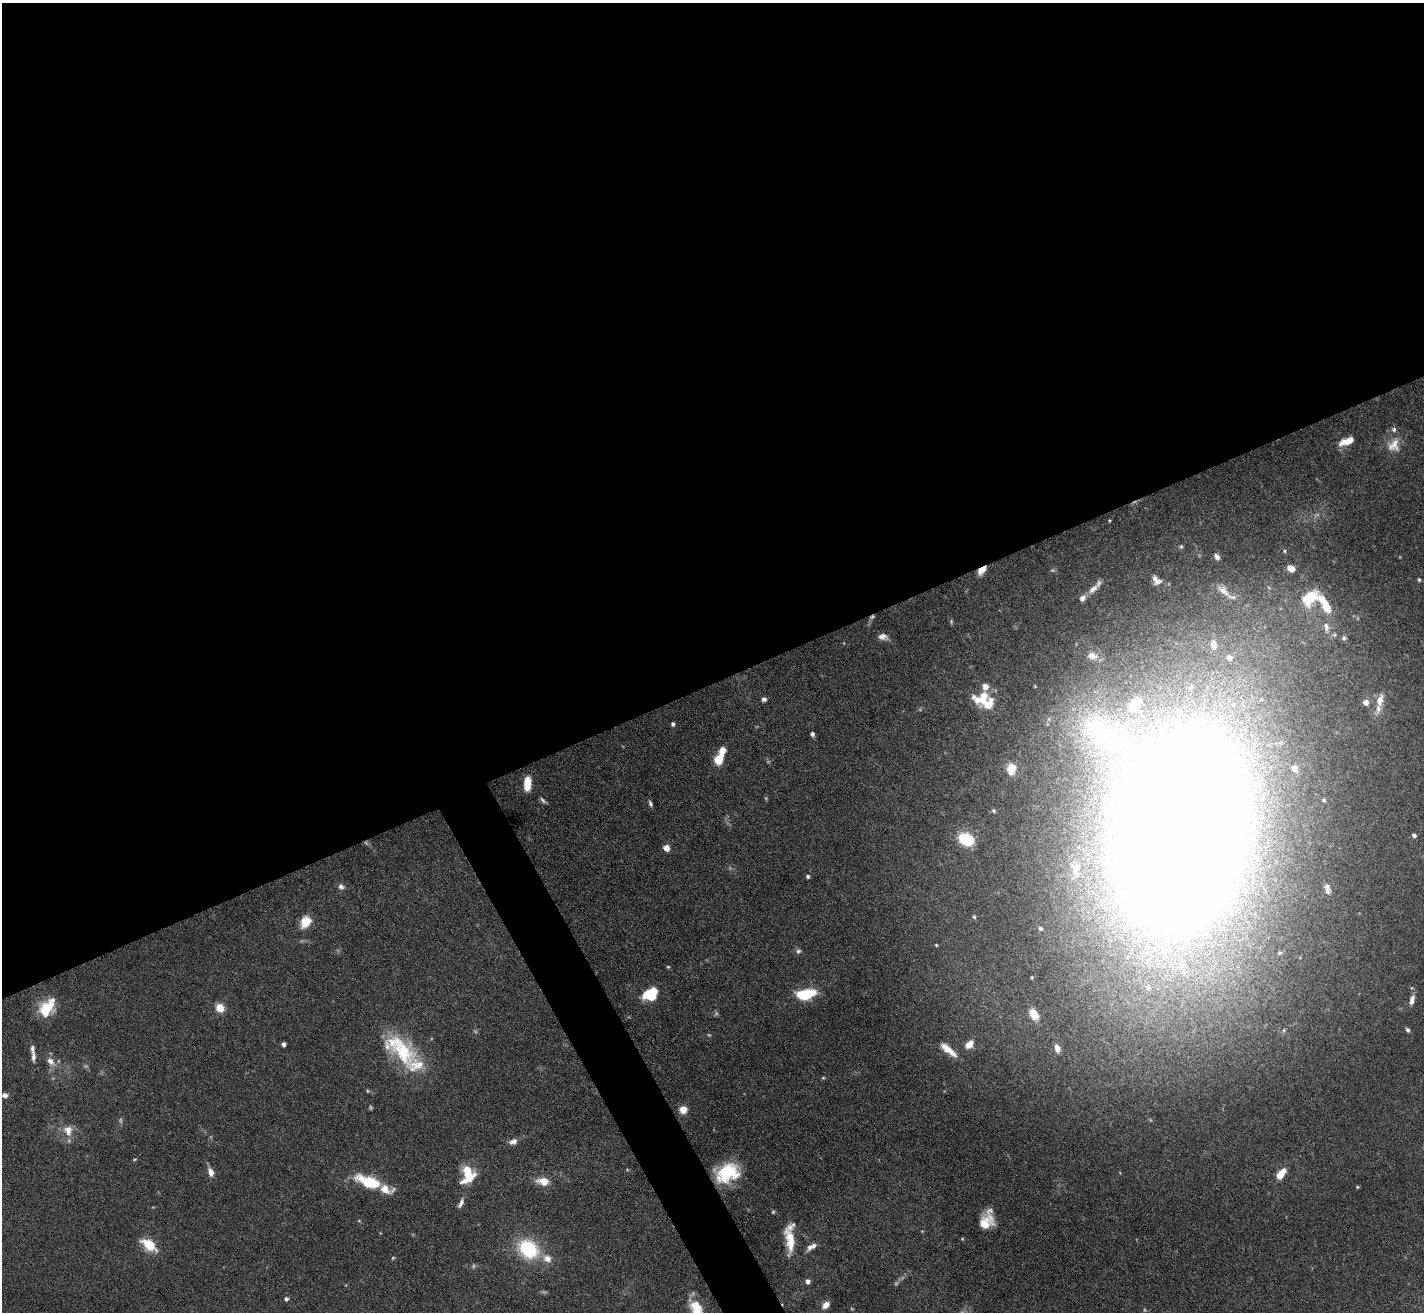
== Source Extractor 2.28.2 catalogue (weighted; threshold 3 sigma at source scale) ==
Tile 2 of 4 x 4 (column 2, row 1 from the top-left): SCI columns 1423-2844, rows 4080-5389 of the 5689 x 5674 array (HDU 1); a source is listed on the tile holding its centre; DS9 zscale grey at full resolution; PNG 1426 x 1314 px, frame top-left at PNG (2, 3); no overlay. Shown black and unused: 54% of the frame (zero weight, under 5 of 10 exposures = <1% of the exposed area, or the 3 px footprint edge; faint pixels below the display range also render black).
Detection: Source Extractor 2.28.2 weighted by HDU 2 'WHT'; one run over the whole footprint, this tile lists its part. Background 0.0923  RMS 0.0027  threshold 0.0109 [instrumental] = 3 sigma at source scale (4.09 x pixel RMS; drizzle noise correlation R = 1.36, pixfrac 0.8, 0.05/0.05 arcsec/px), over >= 5 px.
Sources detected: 128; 15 too faint to see at this stretch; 1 inside a brighter object's white glare — not listed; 25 inside a brighter listed object's ellipse — not listed separately; the other 87 listed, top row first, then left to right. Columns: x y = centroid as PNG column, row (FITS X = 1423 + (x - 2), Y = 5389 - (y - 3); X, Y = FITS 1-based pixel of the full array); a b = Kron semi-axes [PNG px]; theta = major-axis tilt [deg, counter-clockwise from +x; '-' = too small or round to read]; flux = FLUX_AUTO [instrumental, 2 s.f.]
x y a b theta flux
1347 441 15 7 22 4.1
1394 445 21 17 68 4.1
1181 546 6 5 - 0.37
1284 551 5 4 - 0.37
1217 557 7 5 -52 1.1
1291 568 7 5 -24 2.4
982 570 10 6 45 2.7
1052 570 6 5 - 0.4
1419 580 6 4 -88 0.43
1158 581 10 7 18 1.2
1093 589 17 8 43 2.1
1223 590 19 8 -41 2
1309 598 26 15 37 9
1326 607 18 10 -62 4.9
872 617 7 5 24 0.5
1326 627 16 8 -81 2.1
1334 635 7 5 -45 0.53
883 637 13 8 -8 1.5
1344 638 7 6 - 0.57
1092 656 16 9 -14 2.3
982 698 23 12 17 6.1
764 699 6 5 - 0.73
1380 700 20 10 78 2.6
1366 702 5 5 - 1.8
673 724 4 4 - 0.68
812 734 5 4 - 0.74
722 750 8 7 - 2.3
718 759 8 6 65 7
1011 768 6 5 - 12
527 783 14 6 88 5.8
1324 800 6 5 - 0.58
650 804 8 5 -72 0.58
994 811 6 5 - 0.46
1177 833 234 114 79 670
1414 835 4 4 - 0.71
966 840 12 9 -28 13
667 848 7 6 - 1.8
808 876 4 4 - 0.6
341 887 8 7 - 0.91
1327 889 15 7 -75 1.5
974 917 5 4 - 0.35
306 922 14 10 53 4
1040 928 5 5 - 0.43
936 945 3 3 - 0.25
798 951 7 6 - 0.65
1280 953 6 5 - 0.42
668 967 4 4 - 0.25
1032 977 3 2 - 0.25
650 994 15 11 32 7.7
805 994 16 8 9 14
1412 1000 14 6 75 1.6
47 1007 20 13 55 8.2
220 1008 8 7 - 3.8
1034 1014 15 10 -56 2.7
1284 1030 6 5 - 0.37
1408 1030 6 4 -62 0.62
283 1044 4 4 - 0.86
969 1044 12 9 46 2.4
1057 1048 8 6 -77 1.7
400 1050 52 25 -40 19
948 1050 24 7 -40 3.8
33 1056 16 5 -88 1.3
50 1061 12 8 -52 2
367 1091 5 4 - 0.3
5 1095 7 6 - 0.94
683 1110 5 5 - 9.1
68 1130 17 13 -72 3.2
513 1142 9 6 20 1.4
135 1159 6 3 19 0.24
468 1170 18 8 -26 3.6
211 1172 10 6 -73 1.8
727 1173 24 17 20 13
1281 1174 12 6 52 4
465 1180 12 8 20 1.8
543 1181 10 6 -8 4.8
369 1182 22 9 -21 15
1357 1187 4 4 - 0.24
461 1203 14 5 67 1.1
985 1223 15 11 52 5.4
790 1240 29 10 -84 6.4
149 1245 16 8 -35 7
809 1247 10 6 72 1.1
528 1249 22 18 -35 17
808 1281 5 4 - 1.2
286 1299 5 5 - 0.67
826 1305 9 6 42 1.6
696 1306 17 13 -6 3.8
Overlapping masked pixels (flux is a lower limit): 3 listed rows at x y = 982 570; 872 617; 1177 833
Isophote crosses this tile's border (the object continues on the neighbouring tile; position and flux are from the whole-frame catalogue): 1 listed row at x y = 1177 833